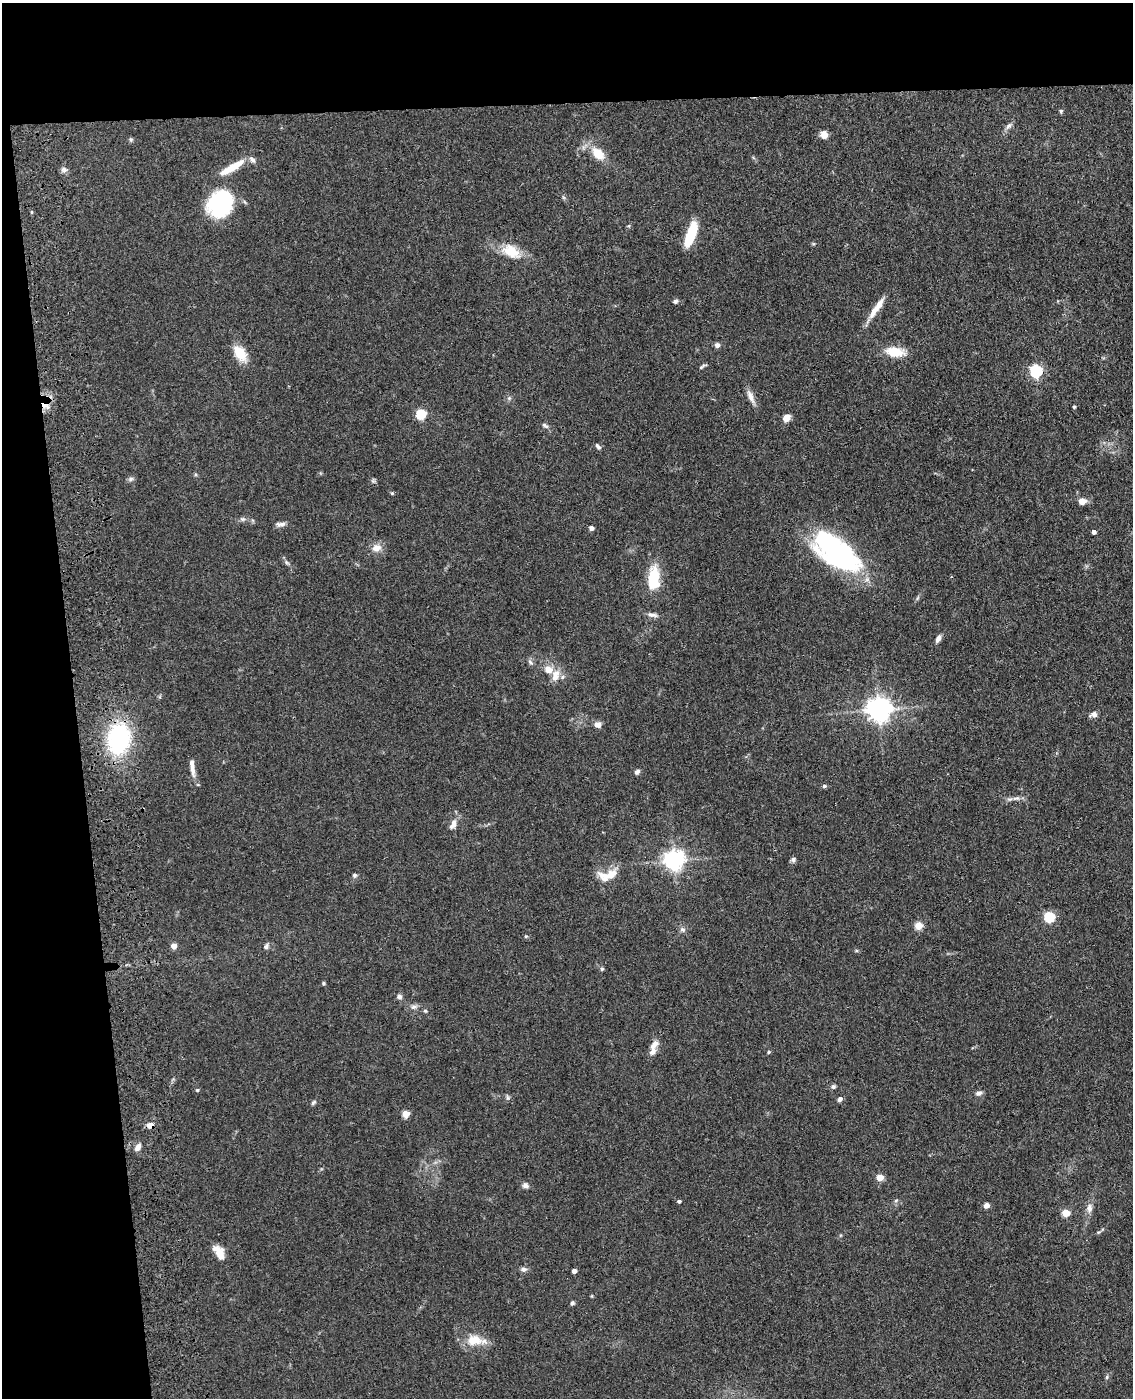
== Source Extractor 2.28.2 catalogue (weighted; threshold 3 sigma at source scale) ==
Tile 1 of 4 x 3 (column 1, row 1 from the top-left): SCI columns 117-1247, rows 2942-4337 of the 4757 x 4590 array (HDU 1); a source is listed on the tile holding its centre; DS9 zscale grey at full resolution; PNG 1135 x 1400 px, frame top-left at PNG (2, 3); no overlay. Shown black and unused: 14% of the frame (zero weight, under 3 of 4 exposures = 6% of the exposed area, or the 3 px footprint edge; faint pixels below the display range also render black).
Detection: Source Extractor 2.28.2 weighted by HDU 2 'WHT'; one run over the whole footprint, this tile lists its part. Background 0.0701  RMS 0.006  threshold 0.0271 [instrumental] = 3 sigma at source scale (4.5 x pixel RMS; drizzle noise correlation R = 1.50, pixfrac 1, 0.05/0.05 arcsec/px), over >= 5 px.
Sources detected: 97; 1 inside a brighter object's white glare — not listed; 6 inside a brighter listed object's ellipse — not listed separately; the other 90 listed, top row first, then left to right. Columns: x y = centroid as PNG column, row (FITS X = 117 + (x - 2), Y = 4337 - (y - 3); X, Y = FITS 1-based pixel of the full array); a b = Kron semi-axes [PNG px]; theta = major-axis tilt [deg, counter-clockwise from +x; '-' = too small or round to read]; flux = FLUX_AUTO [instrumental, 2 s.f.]
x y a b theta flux
1061 111 6 4 -87 0.91
1009 126 10 6 46 2.2
824 135 8 7 - 4.7
131 140 6 5 - 0.88
598 153 17 11 -44 11
232 168 35 8 30 12
64 170 8 7 - 1.9
220 203 31 25 54 47
691 235 25 8 70 22
511 251 27 16 -29 13
675 301 6 5 - 1.2
874 311 25 8 63 6.7
717 345 6 6 - 2
895 352 17 9 -6 15
240 353 19 11 -55 13
702 366 13 3 29 1.1
1036 371 6 5 - 86
750 397 20 7 -67 4.1
509 398 6 5 - 1.1
47 407 8 6 -88 2.3
1074 407 4 3 - 0.67
421 414 5 5 - 38
786 418 8 6 44 5.7
545 425 9 5 -32 1.3
598 446 8 4 -49 1.3
131 479 8 6 22 1.4
373 481 7 4 0 1
392 493 5 4 - 0.72
1082 501 10 8 11 3.8
242 519 7 6 - 1.4
280 524 14 5 5 2.3
591 528 4 4 - 2.4
1094 532 4 4 - 2.8
376 548 12 10 19 5.1
840 556 53 27 -33 97
287 562 7 4 -45 1.2
654 577 18 8 88 30
652 615 14 6 -9 2.4
938 638 9 5 63 2.7
530 662 9 4 -37 1.3
555 675 18 10 75 6.1
879 709 8 7 - 570
1094 714 9 6 18 2.6
597 725 7 6 - 3.4
119 738 34 24 82 64
192 768 23 5 -82 4.6
637 772 7 5 41 1.6
824 786 5 4 - 1.1
1016 798 12 5 5 2.5
453 824 14 8 58 3.8
793 859 6 6 - 1.6
674 860 7 6 - 340
612 874 19 11 39 7.4
355 875 6 6 - 1.2
1049 917 5 5 - 44
919 926 5 5 - 18
682 929 8 7 - 1.8
526 936 6 3 18 0.63
174 946 4 4 - 6.1
266 946 8 6 51 1.7
602 969 5 4 - 1
323 983 4 4 - 0.89
399 996 6 6 - 1.8
414 1007 10 6 17 2
425 1011 5 4 - 0.78
654 1044 14 7 43 3.7
769 1052 5 4 - 0.77
833 1087 6 5 - 1.2
197 1090 4 4 - 0.7
978 1093 8 6 26 2
507 1097 6 4 -71 0.96
840 1099 6 5 - 1.8
313 1103 8 4 54 1
406 1114 5 5 - 14
150 1125 9 7 1 3
138 1147 9 6 58 2.9
880 1177 4 4 - 12
525 1185 8 6 -26 2.1
896 1200 6 4 2 0.9
679 1201 4 4 - 1.2
986 1205 4 4 - 5.8
1089 1208 13 8 84 3.3
1066 1213 5 4 - 15
1098 1232 6 4 19 0.81
220 1254 15 10 89 5.8
523 1269 8 6 0 1.8
574 1271 4 4 - 3.3
572 1303 5 4 - 1.2
474 1340 21 14 0 11
1107 1377 6 4 88 0.89
Overlapping masked pixels (flux is a lower limit): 3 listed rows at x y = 47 407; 119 738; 150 1125